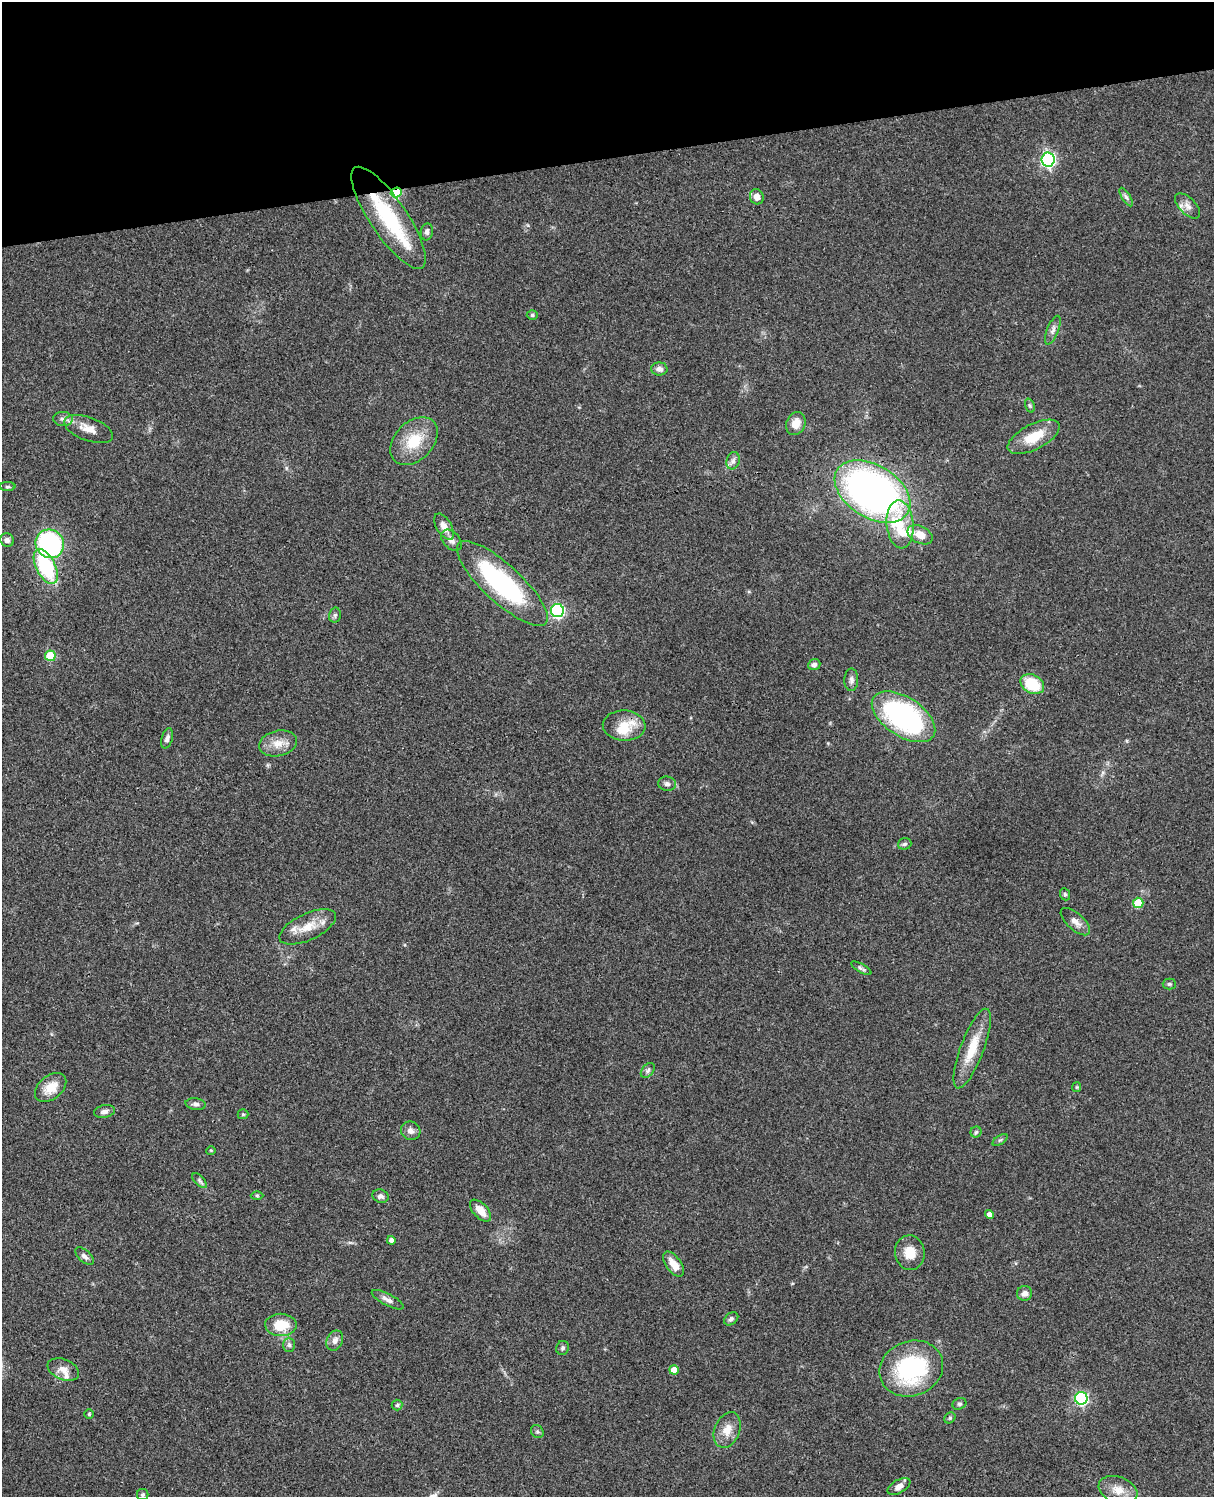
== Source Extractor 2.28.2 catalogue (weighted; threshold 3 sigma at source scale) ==
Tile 3 of 4 x 3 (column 3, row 1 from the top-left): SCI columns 2546-3757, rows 3269-4763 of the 5088 x 4927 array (HDU 1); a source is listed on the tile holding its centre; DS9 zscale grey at full resolution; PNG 1216 x 1499 px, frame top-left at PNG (2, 2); each listed source drawn as its Kron ellipse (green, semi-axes under 4 px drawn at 4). Shown black and unused: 10% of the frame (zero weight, under 3 of 4 exposures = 6% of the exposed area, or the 3 px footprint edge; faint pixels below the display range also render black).
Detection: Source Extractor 2.28.2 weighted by HDU 2 'WHT'; one run over the whole footprint, this tile lists its part. Background 0.0763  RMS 0.0058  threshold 0.0261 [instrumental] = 3 sigma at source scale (4.5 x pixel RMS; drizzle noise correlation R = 1.50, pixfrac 1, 0.05/0.05 arcsec/px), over >= 5 px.
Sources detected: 92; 1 inside a brighter object's white glare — neither listed nor drawn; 6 inside a brighter listed object's ellipse — not listed separately; the other 85 listed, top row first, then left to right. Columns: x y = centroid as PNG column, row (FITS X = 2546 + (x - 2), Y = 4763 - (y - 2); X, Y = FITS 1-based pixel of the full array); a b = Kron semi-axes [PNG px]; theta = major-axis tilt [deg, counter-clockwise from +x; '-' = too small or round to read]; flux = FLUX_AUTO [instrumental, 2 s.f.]
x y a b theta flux
1048 159 7 6 - 120
396 193 5 5 - 33
757 197 8 7 - 4.3
1126 197 10 4 -58 1.5
1188 206 16 8 -45 3.8
388 218 60 18 -56 41
427 232 8 6 82 1.9
532 315 5 4 - 0.83
1053 330 15 5 68 2.6
659 369 8 6 -1 2.7
1030 405 7 4 -70 1
63 419 10 7 -1 2.3
796 424 12 9 68 6.3
89 429 26 11 -21 7.3
1034 437 28 12 27 15
414 441 28 19 46 18
733 461 9 6 75 2
8 487 8 4 0 0.92
872 491 41 26 -32 280
900 524 24 13 -85 14
444 527 14 7 -60 4.8
920 535 13 8 -26 7.6
7 540 7 6 - 1.9
451 540 12 8 -47 3.1
50 544 14 14 - 93
46 567 19 9 -64 45
502 583 59 19 -43 85
557 611 6 6 - 87
335 615 7 5 76 1.3
50 656 5 5 - 21
814 665 6 5 - 1.9
851 680 11 7 88 2.1
1032 684 12 9 -30 21
904 717 36 19 -33 99
624 726 21 15 -3 11
167 738 10 5 73 1.9
278 743 19 12 13 7.7
667 784 9 7 -6 2
905 844 7 5 18 1.3
1065 894 6 5 - 0.91
1138 903 5 5 - 19
1075 922 18 8 -42 4.2
308 927 30 13 25 11
861 968 11 4 -30 1.3
1169 984 6 5 - 1.1
972 1049 42 11 69 16
648 1070 8 5 49 1.4
51 1087 18 11 39 9.8
1077 1087 5 4 - 0.67
196 1104 10 6 -7 1.9
104 1111 10 6 12 2.2
243 1114 5 5 - 0.73
411 1131 10 9 - 2.9
976 1132 5 5 - 1
1000 1140 8 3 31 0.89
211 1150 5 3 - 0.5
200 1181 9 4 -46 1.4
257 1195 6 4 -1 0.76
380 1196 8 6 -19 2.1
481 1211 13 7 -47 6.5
990 1214 4 4 - 3
391 1240 4 4 - 2.3
910 1253 17 15 -83 8.8
85 1256 11 6 -41 2.2
674 1264 14 7 -54 6.9
1025 1293 7 7 - 3.3
388 1300 17 6 -27 3.1
731 1319 8 5 35 1.6
281 1325 16 11 0 15
335 1341 10 8 66 3.1
289 1345 7 6 - 1.5
563 1348 7 6 - 1.3
911 1368 32 27 21 66
63 1370 16 10 -22 5.1
674 1370 5 4 - 6.6
1081 1398 6 6 - 94
959 1404 7 5 27 1.2
397 1405 5 5 - 0.85
89 1414 5 5 - 0.71
950 1418 6 5 - 0.92
727 1430 18 12 68 7.5
537 1432 7 6 - 1.2
899 1486 12 6 28 3.9
1118 1490 20 13 -20 7.9
143 1495 6 5 - 1
Overlapping masked pixels (flux is a lower limit): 1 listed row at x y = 396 193